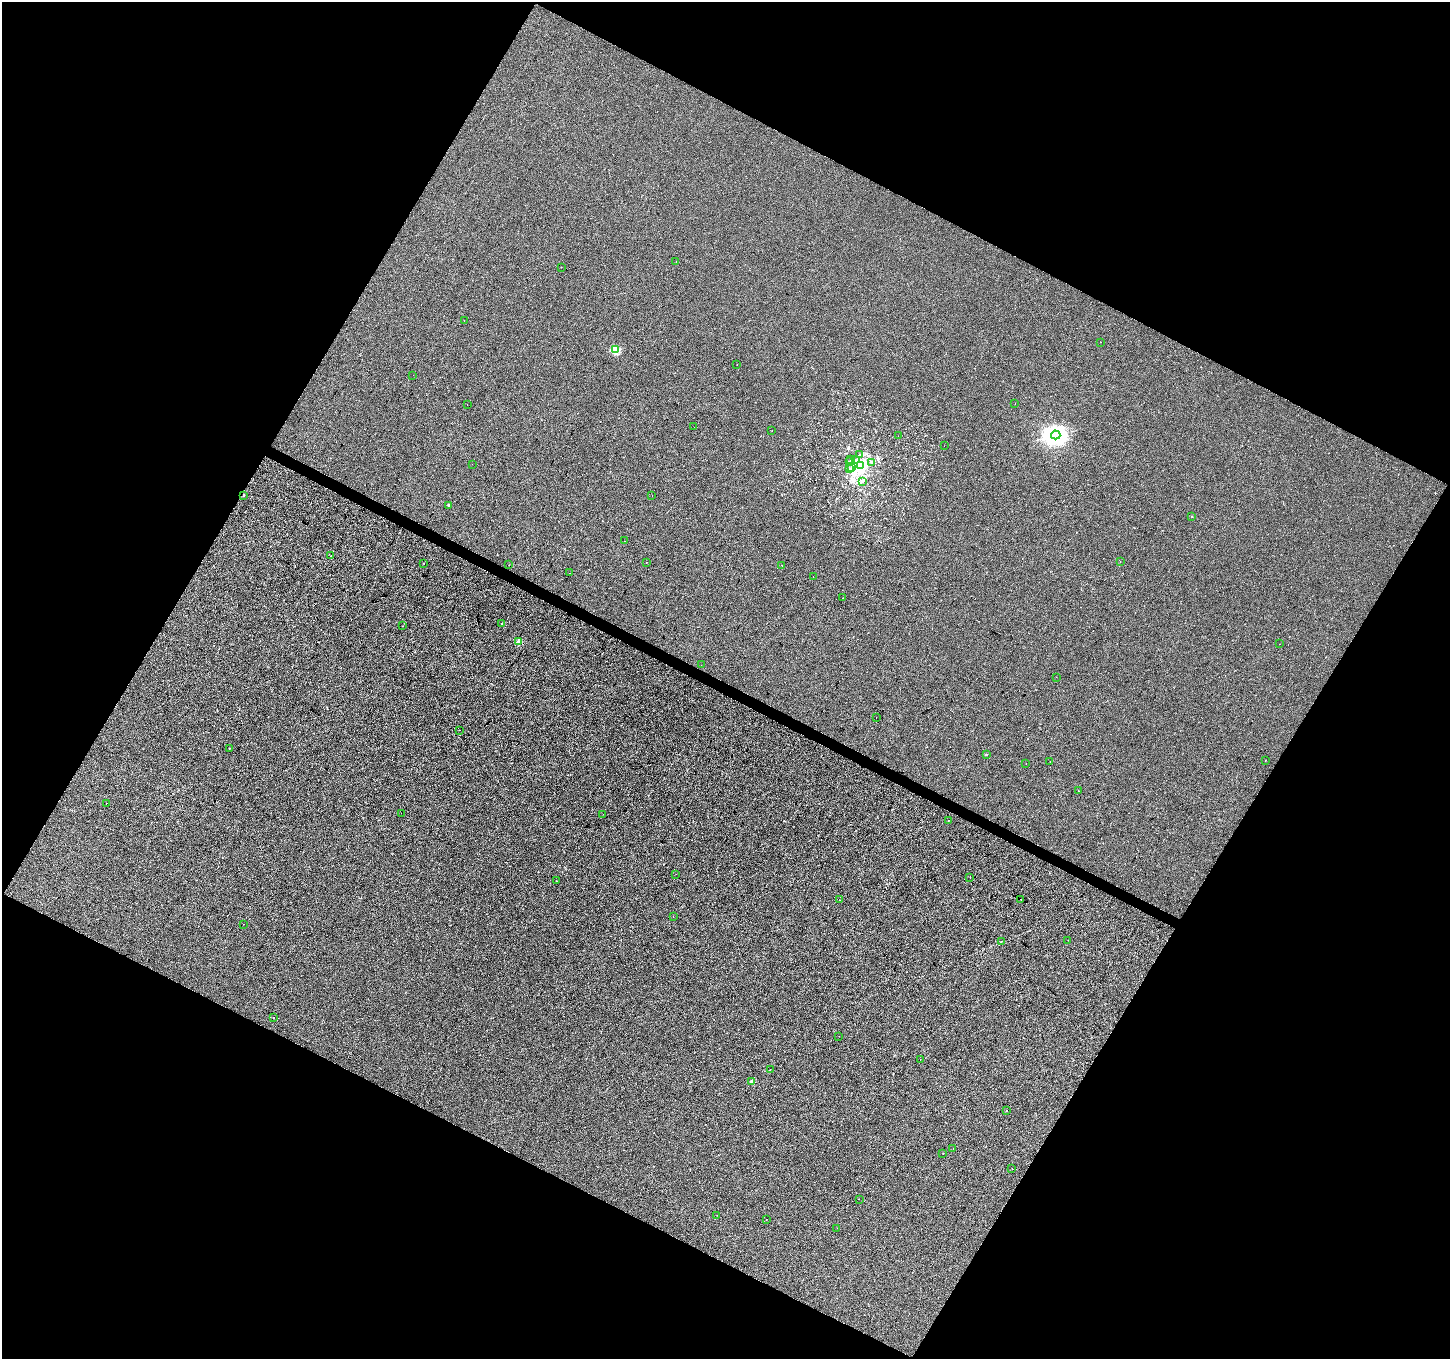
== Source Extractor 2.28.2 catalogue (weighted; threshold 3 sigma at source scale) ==
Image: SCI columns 11-5800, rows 265-5692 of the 5802 x 5891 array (HDU 1 of 3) = the unmasked area's bounding box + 8 px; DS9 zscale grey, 4 x 4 block average (1 PNG px = mean of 4 x 4 image px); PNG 1452 x 1361 px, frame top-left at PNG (2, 2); each listed source drawn as its Kron ellipse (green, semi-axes under 4 px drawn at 4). Shown black and unused: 48% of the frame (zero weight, under 3 of 4 exposures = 2% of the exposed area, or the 3 px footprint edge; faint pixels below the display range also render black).
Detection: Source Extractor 2.28.2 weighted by HDU 2 'WHT'. Background -0.00411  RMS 0.0063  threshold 0.0286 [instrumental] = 3 sigma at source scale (4.5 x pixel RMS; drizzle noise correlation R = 1.50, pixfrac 1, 0.0396/0.0396 arcsec/px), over >= 5 px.
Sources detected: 82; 3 cosmic-ray / hot-pixel residue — neither listed nor drawn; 1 inside a brighter listed object's ellipse — not listed separately; the other 78 listed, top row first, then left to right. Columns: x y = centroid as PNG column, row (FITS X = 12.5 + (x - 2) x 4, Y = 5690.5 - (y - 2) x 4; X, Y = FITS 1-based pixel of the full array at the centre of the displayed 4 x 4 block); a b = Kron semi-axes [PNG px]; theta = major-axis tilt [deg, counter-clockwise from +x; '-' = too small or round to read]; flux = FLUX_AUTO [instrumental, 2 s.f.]
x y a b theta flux
676 262 2 2 - 0.83
561 267 2 2 - 0.76
464 321 2 2 - 0.57
1100 342 2 2 - 2.1
615 350 2 2 - 110
737 364 2 2 - 3.5
413 375 2 2 - 1
467 404 2 2 - 2.3
1015 404 2 2 - 0.6
694 427 2 2 - 0.45
772 430 2 2 - 0.55
1056 435 4 4 - 2800
898 436 2 2 - 0.9
944 446 2 2 - 0.44
860 454 2 2 - 1.6
850 459 2 2 - 1.4
855 460 2 2 - 2.4
849 461 2 2 - 1.8
871 462 2 2 - 2.9
472 464 2 2 - 0.48
860 465 3 2 - 170
852 467 2 2 - 2.5
849 469 2 2 - 1
862 481 3 2 - 4.9
244 495 2 2 - 4.2
652 495 2 2 - 1.1
448 505 2 2 - 2
1192 516 2 2 - 2.2
624 541 2 2 - 0.96
331 556 2 2 - 3.2
1120 561 2 2 - 0.8
646 562 2 2 - 0.83
424 563 2 2 - 1.1
509 565 2 2 - 4.6
782 566 2 2 - 5
570 573 2 2 - 0.69
813 576 2 2 - 3.3
843 598 2 2 - 0.68
502 623 2 2 - 8.3
402 626 2 2 - 0.96
518 642 2 2 - 36
1279 644 2 2 - 4.3
701 665 2 2 - 1.2
1056 677 2 2 - 4.2
876 717 2 2 - 1.9
459 730 2 2 - 1.7
229 748 2 2 - 1.8
986 755 2 2 - 5
1265 760 2 2 - 0.88
1050 761 2 2 - 0.62
1026 764 2 2 - 0.69
1079 791 2 2 - 1.1
107 803 2 2 - 1.7
401 813 2 2 - 0.65
603 814 2 2 - 1.2
948 820 2 2 - 1.5
676 874 2 2 - 0.72
970 877 2 2 - 1.8
556 881 2 2 - 5
1021 899 2 2 - 3.6
839 900 2 2 - 3.6
673 917 2 2 - 0.7
244 924 2 2 - 1.1
1068 940 2 2 - 0.44
1001 941 2 2 - 0.62
274 1018 2 2 - 2.9
839 1036 2 2 - 0.89
920 1060 2 2 - 1.2
770 1069 2 2 - 0.84
752 1081 2 2 - 20
1006 1110 2 2 - 1.2
953 1148 2 2 - 2.9
943 1153 2 2 - 1.2
1012 1169 2 2 - 1.9
859 1199 2 2 - 1.8
717 1215 2 2 - 0.58
766 1220 2 2 - 0.59
837 1228 2 2 - 0.64
Diffuse or blended objects may show on this block-average render without a row.